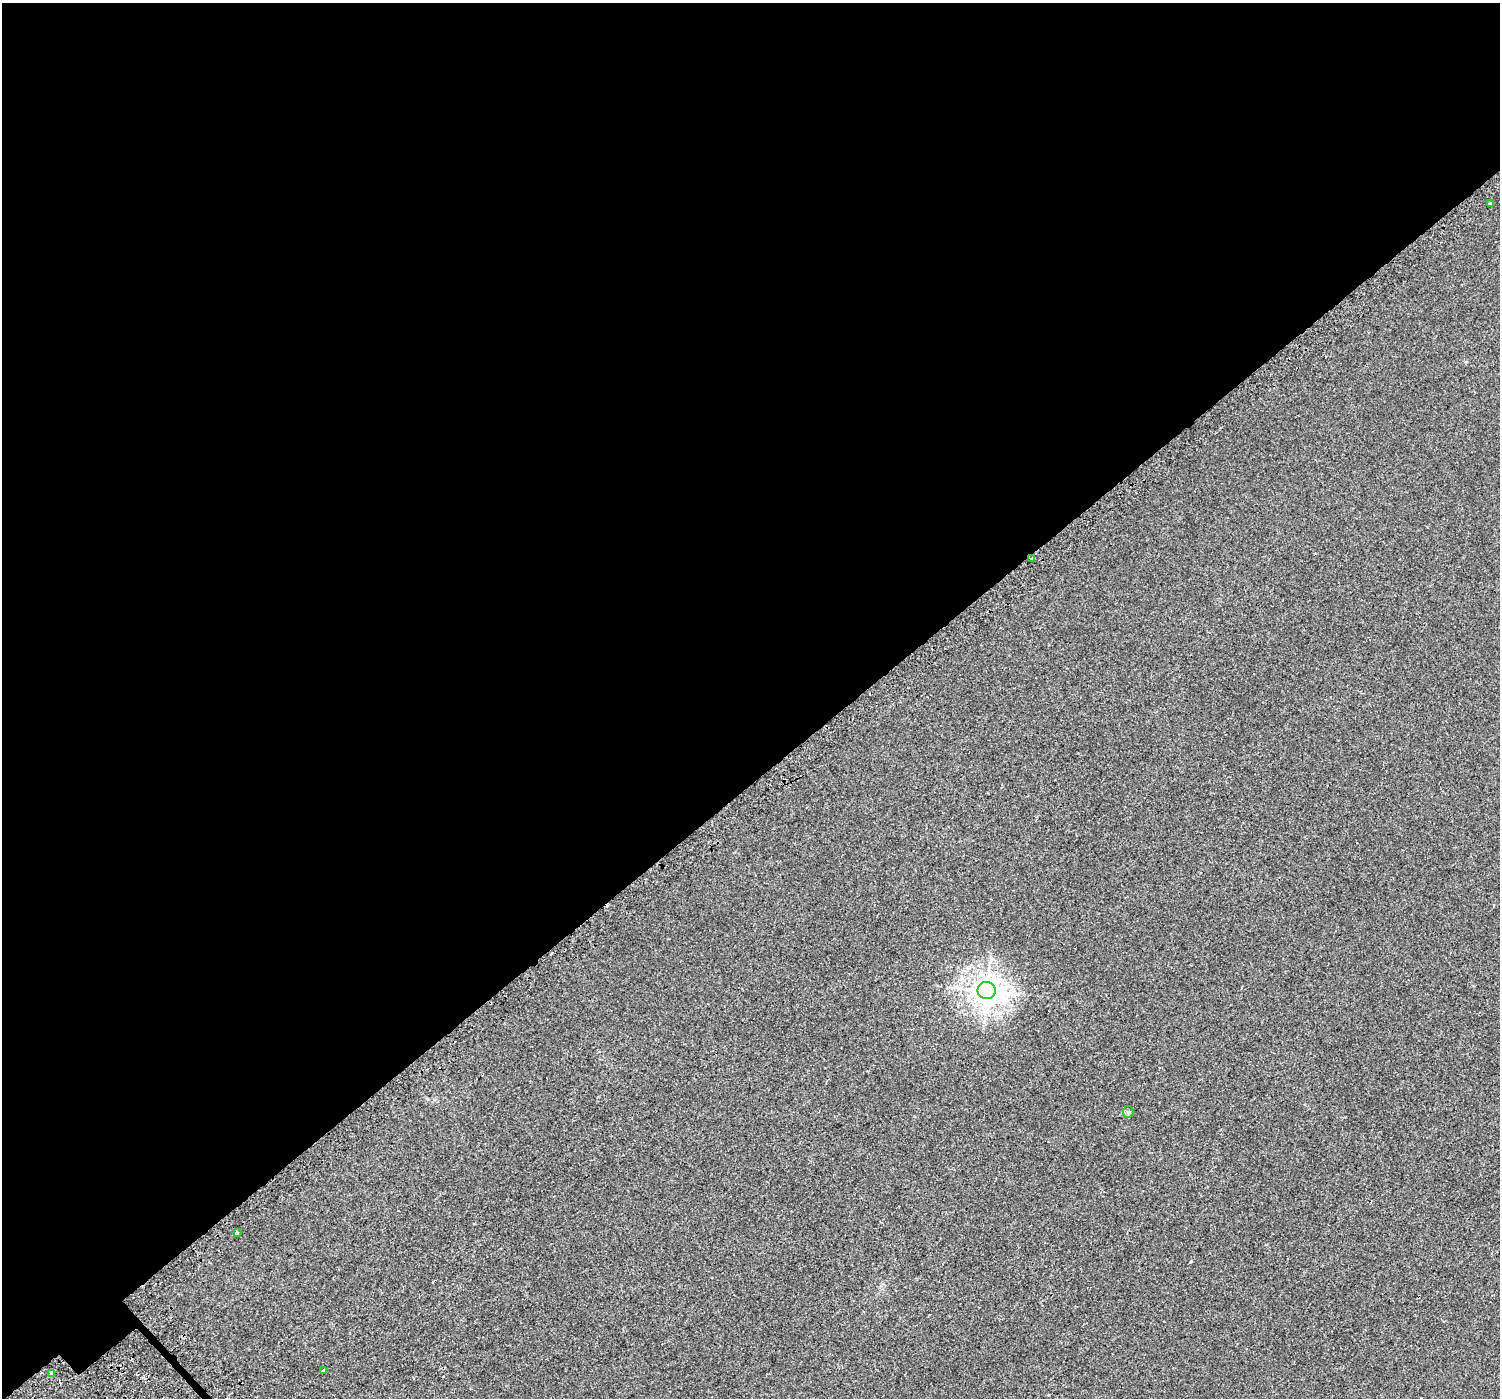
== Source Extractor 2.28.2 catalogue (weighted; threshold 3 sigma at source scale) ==
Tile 2 of 4 x 4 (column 2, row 1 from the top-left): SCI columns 1548-3045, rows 4462-5857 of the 6103 x 6064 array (HDU 1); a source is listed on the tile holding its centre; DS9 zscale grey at full resolution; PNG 1502 x 1400 px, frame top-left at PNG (2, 3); each listed source drawn as its Kron ellipse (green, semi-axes under 4 px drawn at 4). Shown black and unused: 56% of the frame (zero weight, under 2 of 3 exposures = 3% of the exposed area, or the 3 px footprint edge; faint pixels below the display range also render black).
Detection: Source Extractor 2.28.2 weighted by HDU 2 'WHT'; one run over the whole footprint, this tile lists its part. Background 0.00134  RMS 0.0056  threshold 0.0254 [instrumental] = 3 sigma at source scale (4.5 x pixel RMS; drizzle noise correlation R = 1.50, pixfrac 1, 0.0396/0.0396 arcsec/px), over >= 5 px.
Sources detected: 9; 2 cosmic-ray / hot-pixel residue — neither listed nor drawn; the other 7 listed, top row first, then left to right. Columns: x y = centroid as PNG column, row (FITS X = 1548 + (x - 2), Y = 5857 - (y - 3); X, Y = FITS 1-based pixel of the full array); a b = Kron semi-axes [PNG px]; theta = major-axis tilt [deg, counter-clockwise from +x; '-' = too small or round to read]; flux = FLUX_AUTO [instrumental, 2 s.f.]
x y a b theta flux
1490 204 3 3 - 1.6
1032 559 3 2 - 0.73
987 990 9 8 - 580
1128 1112 6 5 - 0.84
237 1232 3 3 - 2.6
324 1370 3 3 - 35
52 1373 4 3 - 28